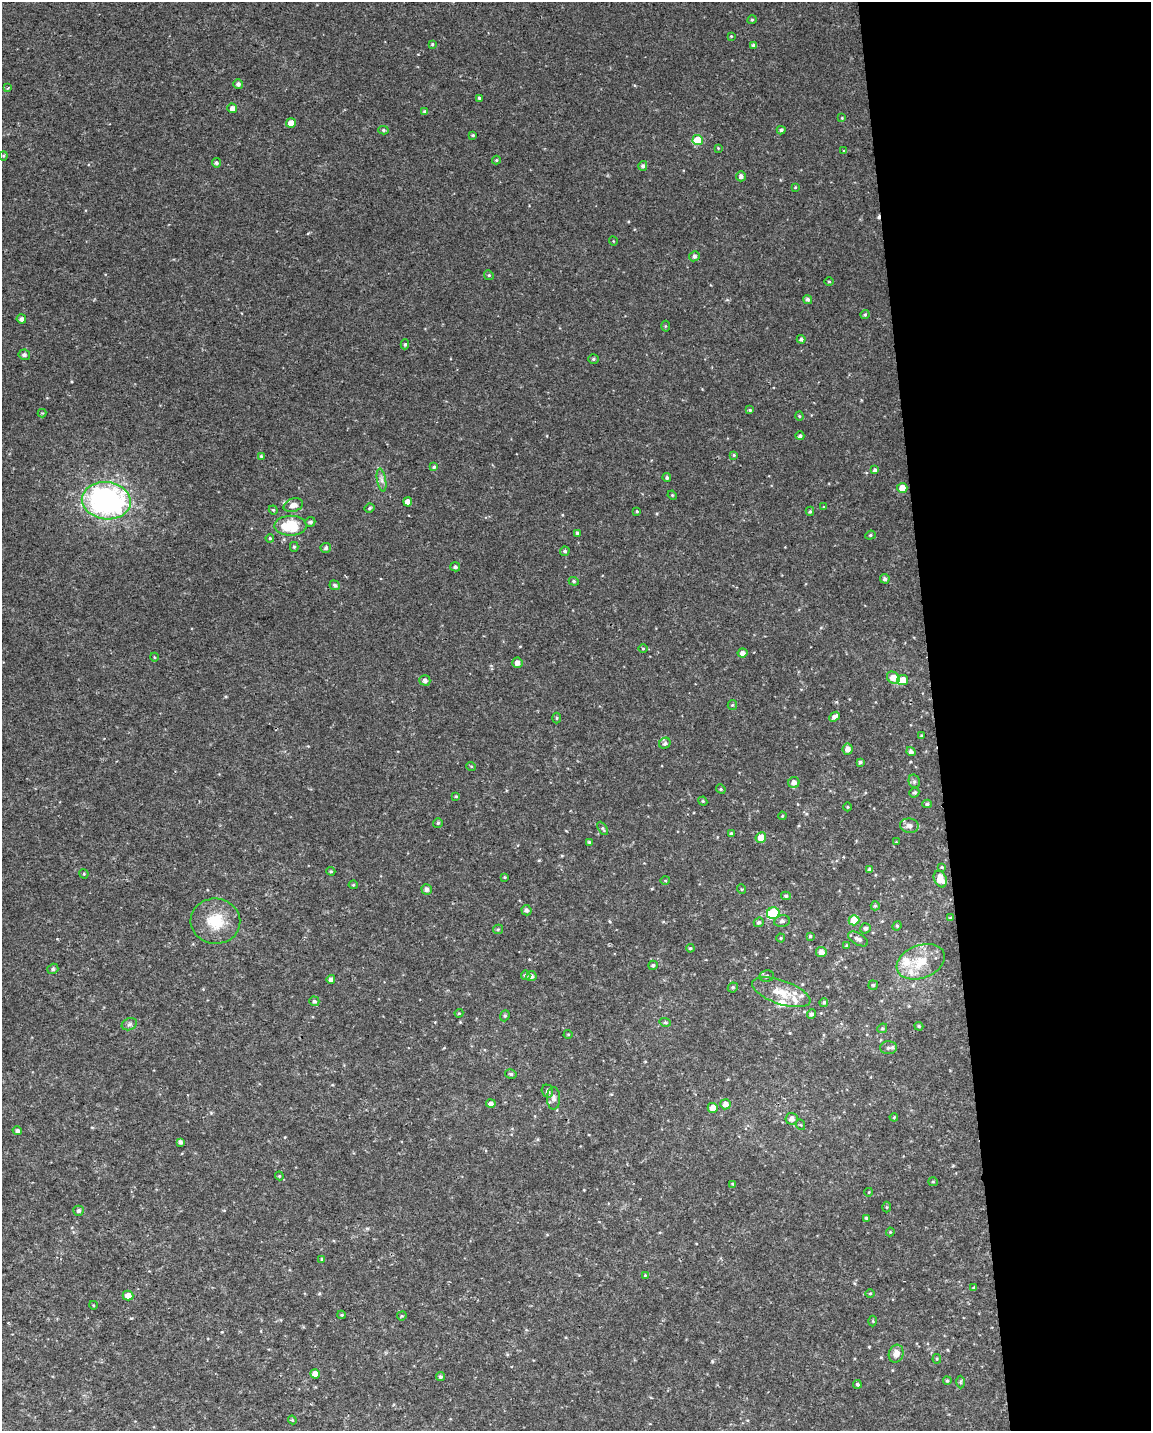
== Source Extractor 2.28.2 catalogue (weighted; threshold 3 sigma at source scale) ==
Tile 8 of 4 x 3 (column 4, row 2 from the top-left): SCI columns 3447-4595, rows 1481-2909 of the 4595 x 4347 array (HDU 1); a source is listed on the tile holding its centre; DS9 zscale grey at full resolution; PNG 1153 x 1433 px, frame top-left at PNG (2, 2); each listed source drawn as its Kron ellipse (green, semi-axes under 4 px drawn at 4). Shown black and unused: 19% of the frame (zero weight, under 2 of 3 exposures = <1% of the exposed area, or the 3 px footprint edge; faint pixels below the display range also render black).
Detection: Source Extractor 2.28.2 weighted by HDU 2 'WHT'; one run over the whole footprint, this tile lists its part. Background 0.00345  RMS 0.003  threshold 0.0136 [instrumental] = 3 sigma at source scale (4.5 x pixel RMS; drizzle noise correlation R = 1.50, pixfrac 1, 0.0396/0.0396 arcsec/px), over >= 5 px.
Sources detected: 192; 1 cosmic-ray / hot-pixel residue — neither listed nor drawn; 7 inside a brighter listed object's ellipse — not listed separately; the other 184 listed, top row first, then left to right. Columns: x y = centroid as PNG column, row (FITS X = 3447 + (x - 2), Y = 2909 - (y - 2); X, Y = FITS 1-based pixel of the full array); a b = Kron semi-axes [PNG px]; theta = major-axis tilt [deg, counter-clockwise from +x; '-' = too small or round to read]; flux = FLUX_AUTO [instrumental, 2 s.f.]
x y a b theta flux
752 20 5 4 - 0.4
731 36 4 3 - 0.25
432 44 4 3 - 0.33
754 45 4 4 - 1
238 84 5 4 - 0.85
8 88 3 3 - 0.36
479 98 4 3 - 0.46
232 108 5 4 - 1.4
425 112 4 4 - 0.68
842 118 4 4 - 0.26
291 123 5 4 - 2.4
383 130 5 4 - 0.43
781 130 4 4 - 0.62
473 135 3 3 - 0.33
698 140 5 5 - 10
718 148 4 3 - 0.24
844 151 3 3 - 0.33
3 156 4 4 - 0.34
496 160 4 4 - 0.32
216 163 4 4 - 0.72
643 166 5 4 - 0.75
741 176 5 5 - 1.1
795 187 4 3 - 0.27
613 241 4 3 - 0.2
694 256 5 5 - 0.89
489 275 5 4 - 0.44
829 281 4 3 - 0.33
808 299 4 4 - 0.76
865 315 4 3 - 0.42
21 319 4 4 - 1.1
665 326 5 3 - 0.34
801 339 4 4 - 0.8
405 344 5 4 - 0.51
24 355 6 5 - 0.8
593 359 5 4 - 0.52
750 410 4 4 - 0.4
42 413 4 4 - 0.26
799 416 4 4 - 0.31
800 436 4 4 - 0.67
734 455 4 4 - 0.31
261 456 4 4 - 0.36
434 467 4 4 - 0.53
875 470 4 4 - 0.8
667 478 4 4 - 0.58
382 480 11 4 -79 1.2
902 488 5 5 - 2.8
672 495 5 3 - 0.29
106 501 24 18 -7 75
408 502 5 4 - 2.1
293 505 10 6 17 2.3
824 507 4 3 - 0.28
369 508 5 3 - 0.47
273 510 4 4 - 0.27
637 511 4 3 - 0.36
810 511 4 4 - 0.41
310 522 5 4 - 0.74
290 526 16 10 0 12
578 533 4 3 - 0.83
870 535 5 4 - 0.45
270 538 4 3 - 0.4
294 547 5 4 - 0.43
326 548 5 5 - 0.73
565 551 5 4 - 0.58
455 567 5 4 - 0.71
885 579 5 4 - 0.84
574 581 5 4 - 0.44
335 585 5 5 - 0.68
643 649 5 3 - 0.3
742 653 5 4 - 1.4
154 657 4 3 - 0.29
517 663 5 5 - 1.5
893 678 7 5 -39 3.2
425 680 5 5 - 1
903 680 5 5 - 3.2
732 705 5 4 - 0.34
834 717 6 4 41 1.1
557 718 5 3 - 0.34
922 735 3 3 - 0.3
665 743 6 5 - 0.66
848 749 6 5 - 1.7
911 752 5 4 - 1
860 762 3 3 - 0.56
471 766 5 3 - 0.26
914 781 7 5 -76 0.66
794 782 5 5 - 1.4
721 789 5 4 - 0.36
914 793 5 4 - 0.55
456 796 4 4 - 0.29
703 801 4 4 - 0.36
927 804 5 4 - 0.5
848 807 4 3 - 0.25
782 816 4 3 - 0.26
438 823 5 4 - 0.48
909 826 9 7 -7 1.5
603 828 7 4 -59 0.43
731 833 4 4 - 0.47
761 838 5 5 - 3.5
589 842 3 3 - 0.35
896 842 4 4 - 0.25
942 867 4 3 - 0.3
869 870 4 4 - 0.96
331 871 4 4 - 0.35
84 874 5 4 - 0.28
505 877 3 3 - 0.27
940 879 9 6 -65 4.1
665 881 5 3 - 0.28
353 885 4 4 - 0.34
427 889 5 5 - 1.1
741 889 5 3 - 0.26
786 896 5 4 - 0.52
875 906 5 4 - 0.53
526 910 5 5 - 0.73
773 913 6 5 - 18
950 918 4 3 - 0.48
854 920 5 5 - 6.3
215 921 25 22 -5 10
782 921 8 6 10 0.83
759 922 5 4 - 0.62
897 926 5 4 - 0.42
865 928 5 5 - 0.73
498 929 5 4 - 0.41
810 936 4 4 - 0.39
781 938 4 4 - 0.33
858 939 11 6 -30 1.4
847 946 4 3 - 0.48
690 948 4 4 - 0.38
821 952 5 5 - 1.8
921 962 25 16 21 8.2
653 965 5 4 - 0.6
53 969 6 5 - 0.61
526 975 5 4 - 0.61
531 976 5 5 - 1.1
766 976 7 5 6 0.79
331 979 4 4 - 1
873 985 5 4 - 0.44
733 987 5 4 - 0.5
781 992 30 12 -19 6.1
314 1001 5 5 - 0.71
824 1002 4 4 - 0.53
459 1013 4 4 - 0.34
811 1014 5 4 - 0.83
505 1016 6 4 68 0.44
665 1022 6 4 -16 0.42
129 1024 8 6 22 0.79
919 1026 4 3 - 0.38
882 1028 5 4 - 0.41
568 1034 4 4 - 0.31
888 1048 8 6 2 0.97
511 1074 6 4 -14 0.53
547 1091 6 5 - 0.9
554 1098 11 6 -89 1.4
491 1103 5 4 - 1.2
725 1104 5 5 - 1.9
713 1108 5 5 - 2.4
894 1117 4 4 - 0.32
791 1119 6 6 - 1.5
801 1125 5 3 - 0.29
17 1131 5 4 - 0.77
180 1142 4 4 - 0.95
279 1176 4 4 - 0.37
933 1182 5 4 - 0.35
733 1184 4 3 - 0.29
869 1192 4 3 - 0.2
887 1207 5 3 - 0.3
78 1211 5 5 - 0.73
866 1218 4 4 - 0.41
890 1232 4 4 - 0.31
322 1259 4 4 - 0.35
645 1275 3 2 - 0.25
974 1288 3 3 - 0.48
870 1293 5 3 - 0.27
128 1296 5 5 - 2.5
93 1305 4 3 - 0.25
342 1315 4 4 - 0.32
402 1316 5 4 - 0.37
873 1321 5 3 - 0.31
896 1354 9 7 73 2
937 1359 4 4 - 0.36
315 1374 5 4 - 2.2
440 1377 4 4 - 0.6
947 1381 4 3 - 0.42
960 1382 6 4 89 0.38
857 1384 4 4 - 0.5
292 1420 4 3 - 0.33